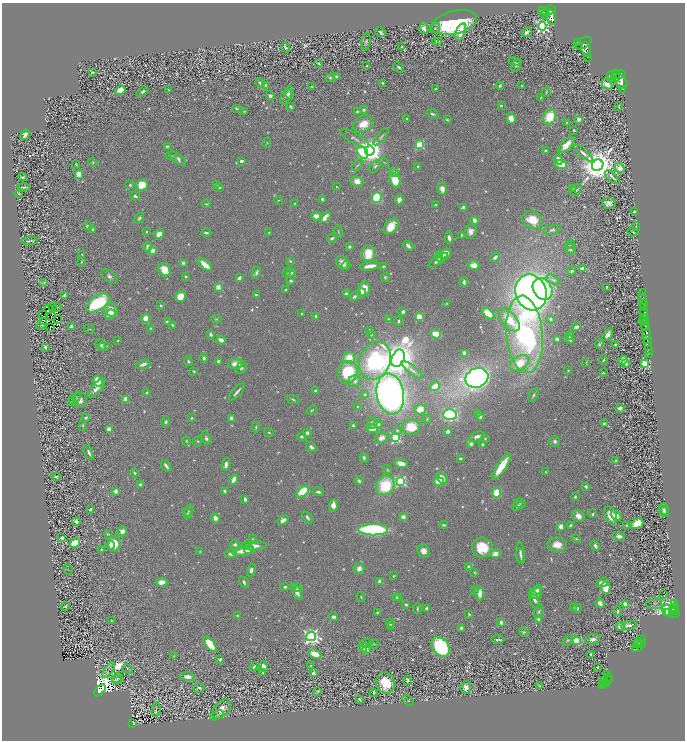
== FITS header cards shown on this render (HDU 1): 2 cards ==
NAXIS1  =                 1366
NAXIS2  =                 1476

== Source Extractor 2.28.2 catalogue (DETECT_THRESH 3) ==
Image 1366 x 1476 px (HDU 1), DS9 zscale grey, zoomed out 1/2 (1 PNG px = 2 x 2 image px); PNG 687 x 742 px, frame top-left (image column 2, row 1475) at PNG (2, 3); each listed source drawn as its Kron ellipse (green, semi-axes under 4 px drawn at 4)
Background 0.634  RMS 0.021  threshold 0.0618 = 3 sigma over >= 5 px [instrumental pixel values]
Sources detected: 1115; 127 cannot appear on this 1/2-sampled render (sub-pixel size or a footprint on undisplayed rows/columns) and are neither listed nor drawn; of the other 988, the 500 brightest by FLUX_AUTO listed and drawn (488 fainter detections omitted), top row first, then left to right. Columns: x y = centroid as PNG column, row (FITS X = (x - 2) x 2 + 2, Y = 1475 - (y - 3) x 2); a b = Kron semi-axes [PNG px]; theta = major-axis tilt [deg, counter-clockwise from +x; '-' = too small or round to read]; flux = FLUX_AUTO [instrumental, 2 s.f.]
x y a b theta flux
548 10 7 4 18 1400
543 11 4 3 - 280
545 15 2 2 - 98
551 17 7 4 -76 1200
454 23 23 11 14 610
542 26 4 4 - 1200
424 28 5 4 - 21
435 28 6 4 51 5.7
380 32 6 4 -28 14
460 32 9 4 69 55
527 32 5 3 - 18
366 41 9 4 83 9.2
436 41 4 3 - 17
439 42 3 3 - 26
577 43 4 3 - 290
583 43 9 5 29 1600
402 46 2 2 - 9.9
285 47 5 2 - 9.4
586 50 7 5 -79 1200
588 57 2 1 - 42
514 62 5 3 - 4
318 63 3 2 - 7.8
516 65 7 4 66 11
367 66 3 2 - 7.5
399 67 6 3 -43 9.6
93 72 4 2 - 5.5
619 74 6 4 10 1800
612 75 5 3 - 630
616 76 6 2 82 680
337 77 3 3 - 7.6
330 78 4 3 - 6.1
621 81 8 5 -54 2600
260 83 5 3 - 15
383 83 3 2 - 7.6
607 84 6 4 -42 41
265 85 4 3 - 12
500 86 4 3 - 6.9
522 86 2 2 - 4.5
312 87 4 2 - 5.2
435 89 2 2 - 4.1
623 89 2 1 - 57
120 90 5 4 - 38
168 90 3 3 - 4.1
143 91 6 4 37 9
546 92 4 3 - 4
289 94 5 3 - 9
287 95 10 4 63 28
270 96 5 4 - 14
541 97 3 2 - 5.6
501 105 2 2 - 5.2
291 107 4 2 - 6.3
619 107 3 2 - 6.3
236 108 2 2 - 5.8
364 110 4 4 - 7.4
244 111 2 2 - 5.5
357 112 3 2 - 10
432 114 6 3 -18 9.8
550 117 7 6 - 150
407 118 3 2 - 5.4
511 118 6 4 -83 43
579 119 3 3 - 27
447 120 3 2 - 5.6
567 123 4 2 - 4.3
363 124 10 8 27 70
574 130 2 2 - 5.6
25 135 5 4 - 17
381 137 11 3 50 8.1
354 138 16 5 -31 17
267 143 5 3 - 4.5
419 145 3 3 - 300
566 145 10 5 45 59
167 147 4 3 - 6.7
370 151 5 5 - 5800
545 151 3 3 - 8.8
363 152 7 5 -58 210
583 153 11 3 -40 16
171 156 6 3 6 4.4
178 159 10 4 -40 15
558 159 5 3 - 27
241 161 3 2 - 17
384 162 5 3 - 4.2
93 163 5 4 - 6.2
76 164 3 2 - 5.1
561 164 6 4 -10 98
358 165 7 3 47 6.2
598 165 6 5 - 13000
375 166 7 4 50 8.6
418 167 3 2 - 9.1
620 168 5 4 - 68
394 172 5 4 - 7.4
79 174 4 4 - 64
23 177 4 2 - 6.8
612 177 9 2 -42 13
395 180 7 5 -69 98
357 181 6 5 - 43
130 185 3 3 - 5.6
142 185 6 5 - 140
217 185 3 3 - 14
24 187 6 3 7 7.4
219 187 4 3 - 6
336 187 2 2 - 6.1
572 188 3 2 - 5.9
442 189 6 4 -75 30
576 190 7 3 43 5
19 193 4 2 - 4.2
135 196 4 3 - 10
377 198 5 5 - 210
322 199 3 2 - 16
278 200 4 3 - 4.4
399 200 4 3 - 31
294 203 2 2 - 4.2
609 203 7 5 -9 22
206 204 5 3 - 4.9
435 205 2 2 - 4.6
463 208 3 3 - 30
634 212 3 2 - 6.6
316 216 5 4 - 33
325 217 6 3 50 46
139 218 6 4 51 9.3
475 220 4 3 - 27
532 220 10 8 -25 78
88 226 3 2 - 29
391 226 9 6 49 84
636 227 4 2 - 6
93 229 3 2 - 7.8
552 230 9 4 10 15
338 231 6 2 -73 4.5
471 231 8 6 66 27
146 232 3 2 - 4.3
633 232 6 3 -6 5.2
206 233 5 3 - 8.8
269 233 4 2 - 4.4
159 234 5 4 - 43
462 235 4 3 - 5.4
332 238 4 2 - 10
449 238 6 3 -76 18
30 241 8 3 1 11
570 244 5 3 - 4.4
408 246 6 3 -45 16
148 247 5 3 - 23
349 247 3 3 - 7.4
570 249 6 5 - 13
153 250 4 3 - 29
445 253 6 4 23 65
82 254 3 2 - 4.3
368 254 8 6 83 110
439 256 5 4 - 8.7
495 257 5 3 - 13
290 261 3 3 - 5.3
438 261 11 4 36 23
81 262 5 3 - 4.2
184 263 4 3 - 25
342 263 7 5 -57 30
205 264 8 3 -37 70
346 265 4 3 - 10
473 265 6 5 - 35
370 266 10 3 10 41
383 267 4 3 - 9.7
582 269 3 2 - 58
164 270 7 5 -54 82
572 271 4 3 - 7.9
256 273 6 3 68 13
287 273 5 4 - 6.9
291 273 5 4 - 8.2
110 276 9 5 -39 18
185 276 3 3 - 5.2
385 277 4 4 - 5.8
239 278 4 3 - 14
553 280 8 4 -30 12
291 281 3 3 - 9
43 282 3 3 - 4.6
464 282 5 3 - 16
218 287 3 2 - 100
607 287 3 2 - 5.4
364 289 7 6 - 67
543 289 12 9 -58 360
285 290 2 2 - 5.7
531 292 18 15 -69 4200
362 293 4 3 - 11
643 293 3 2 - 16
346 294 3 3 - 16
256 295 4 2 - 6.1
64 296 4 2 - 13
181 297 5 5 - 71
354 297 4 3 - 12
643 299 5 3 - 590
98 303 13 7 34 420
446 304 4 3 - 4.2
644 304 4 2 - 260
161 305 3 2 - 6
53 306 3 2 - 5.4
57 307 2 2 - 9.7
644 307 2 2 - 23
49 309 4 1 - 4.9
111 310 7 6 - 44
643 310 2 2 - 170
403 312 3 2 - 19
644 313 4 3 - 420
110 314 5 3 - 140
302 314 3 2 - 4.3
488 314 7 4 -43 68
43 315 2 2 - 5.6
51 316 4 1 - 4
316 316 2 2 - 18
419 317 4 3 - 59
645 318 2 1 - 150
146 319 4 4 - 72
216 319 5 3 - 5.2
388 319 3 3 - 5.4
551 319 2 2 - 19
57 320 2 1 - 5.1
509 320 13 7 -49 97
167 321 3 3 - 8.4
398 321 4 3 - 6.2
643 321 4 2 - 150
44 322 2 1 - 6.6
646 322 3 2 - 160
42 324 7 3 54 19
172 325 3 2 - 6.6
71 326 3 3 - 12
645 326 3 2 - 290
50 327 3 2 - 13
576 327 3 3 - 22
150 328 2 2 - 4.9
89 329 5 3 - 4.2
369 330 3 3 - 4.7
211 334 4 3 - 12
371 334 4 3 - 4.5
436 334 5 4 - 100
525 334 39 18 -85 1000
608 334 7 4 57 28
646 334 6 2 77 1200
570 335 4 2 - 12
557 339 3 3 - 17
570 339 4 3 - 10
647 339 3 2 - 370
221 340 4 3 - 27
118 341 2 2 - 6.1
647 343 2 2 - 110
599 344 5 3 - 6.4
101 345 6 4 -60 11
615 345 2 2 - 7.5
45 347 3 2 - 10
104 347 5 4 - 6.4
648 349 3 1 - 230
465 353 3 3 - 33
649 353 2 1 - 51
204 358 4 3 - 9.3
349 358 6 5 - 77
398 358 9 6 65 9300
603 360 4 2 - 6.5
623 360 5 4 - 52
188 361 5 4 - 6.7
218 361 2 2 - 20
375 361 19 15 66 710
586 362 4 3 - 4
520 363 10 7 33 81
645 363 3 3 - 230
143 364 7 3 18 18
236 364 8 5 8 53
626 364 4 3 - 12
241 368 6 5 - 9.4
412 370 13 4 -38 17
568 370 3 2 - 4.3
194 371 3 2 - 6.1
348 372 11 10 - 250
603 373 3 2 - 4.2
477 378 12 9 21 2100
98 381 5 4 - 77
355 381 6 6 - 19
435 387 5 3 - 97
97 388 12 4 51 29
315 391 3 3 - 14
237 392 11 2 49 14
147 393 4 3 - 9.3
365 394 3 3 - 10
390 394 20 13 -81 3300
533 395 7 3 61 8.4
74 399 8 4 46 12
126 399 4 3 - 69
293 399 6 3 -23 6.5
80 400 7 7 - 26
73 401 3 3 - 6.5
358 407 4 2 - 5.3
620 408 5 4 - 14
420 409 6 5 - 49
312 410 5 3 - 5
478 413 4 2 - 4.2
450 414 7 5 4 570
480 417 3 3 - 8.9
86 418 3 2 - 8.9
192 418 3 2 - 5
231 418 3 3 - 29
427 419 4 3 - 3.8
166 422 5 4 - 7.7
372 423 6 5 - 17
378 424 4 4 - 9.8
604 424 3 3 - 17
83 425 5 2 - 3.9
353 425 3 3 - 7
256 427 5 3 - 5.6
411 427 9 8 - 120
109 429 4 4 - 55
372 429 6 4 -4 50
397 430 4 4 - 7.2
448 431 4 4 - 14
269 432 5 3 - 4.4
307 433 4 4 - 11
477 436 8 4 22 17
302 437 4 4 - 9.3
206 438 7 4 -69 10
381 438 7 5 35 26
396 438 4 4 - 500
485 438 3 2 - 5.4
186 441 4 3 - 4.7
198 441 4 3 - 4.3
555 441 5 5 - 13
471 444 4 3 - 19
482 445 4 3 - 8
311 447 6 3 -40 13
89 453 8 3 -64 14
364 458 5 3 - 8.7
460 458 3 3 - 7
616 461 4 4 - 8.6
401 463 6 4 -10 54
226 464 6 3 78 19
166 466 6 3 -53 14
501 466 15 4 57 130
387 470 5 4 - 5.1
546 472 2 2 - 4.1
135 473 5 3 - 6.2
56 477 5 3 - 7.5
442 478 7 4 -48 53
234 479 5 3 - 32
359 481 4 3 - 11
401 481 4 4 - 520
439 482 5 4 - 80
141 485 4 3 - 12
385 486 10 8 51 230
586 487 3 2 - 15
116 491 3 3 - 24
225 491 4 3 - 11
303 492 7 4 42 220
318 492 6 3 -3 12
497 493 5 4 - 180
575 497 3 3 - 4.9
245 499 4 2 - 17
520 503 6 4 -7 7
333 505 6 4 87 38
518 506 5 4 - 11
90 509 4 2 - 5.7
665 509 6 4 -74 13
189 511 6 3 63 8.6
664 512 6 4 -51 16
188 514 5 4 - 7.9
592 514 3 3 - 6.4
611 515 9 5 -69 67
578 516 7 5 -34 35
616 516 6 3 -41 28
307 517 7 3 -52 9.5
403 517 2 2 - 77
215 518 4 3 - 38
283 520 6 3 34 30
76 522 4 3 - 14
637 524 7 4 31 130
443 525 4 3 - 6.8
571 525 3 2 - 11
627 525 2 2 - 6.5
561 526 4 4 - 37
373 530 15 5 -1 710
122 531 5 4 - 20
108 534 3 3 - 4.6
619 536 6 4 -14 18
62 538 3 3 - 12
253 539 4 3 - 4.4
576 539 5 3 - 4.4
75 543 6 4 31 100
114 544 8 6 90 70
235 544 4 4 - 14
111 545 4 3 - 14
557 545 9 7 -3 49
254 546 13 4 2 42
595 546 5 3 - 14
482 548 10 10 - 130
101 549 3 3 - 3.9
249 550 5 4 - 26
242 551 10 4 8 57
423 551 6 6 - 30
200 552 3 2 - 6.8
520 553 10 3 -88 11
231 554 5 3 - 23
495 554 5 4 - 37
521 556 8 3 -80 9.6
469 567 4 3 - 16
68 569 5 4 - 4
359 569 5 5 - 28
251 570 6 4 75 14
474 572 3 3 - 4.2
394 576 3 2 - 3.8
380 581 3 3 - 35
162 582 6 4 3 37
244 582 5 3 - 9.6
603 583 6 3 23 56
285 587 4 3 - 7.4
298 588 3 3 - 15
606 588 6 4 -85 75
474 590 4 3 - 4.4
536 590 6 3 30 23
297 592 9 4 -62 29
479 593 7 4 -86 44
536 593 6 5 - 44
664 595 2 1 - 8
361 597 5 3 - 4.1
396 598 2 2 - 40
398 598 2 2 - 34
534 599 10 3 -72 30
600 603 5 4 - 22
625 604 4 3 - 25
654 604 8 5 5 8.1
675 604 4 3 - 120
406 605 3 2 - 8.8
65 606 4 3 - 4.9
417 608 5 2 - 5.2
426 608 3 3 - 10
574 608 3 3 - 15
577 608 4 3 - 8.3
674 608 5 2 - 260
539 611 6 3 63 7.3
617 611 5 3 - 9.9
671 611 9 6 -26 820
672 611 3 1 - 370
674 611 3 2 - 230
378 612 3 2 - 8.1
667 613 3 2 - 87
669 613 2 1 - 130
469 614 4 2 - 4.6
238 616 3 2 - 10
334 617 4 3 - 13
538 619 2 2 - 45
112 621 3 2 - 4
501 622 4 3 - 15
390 623 4 3 - 15
629 625 8 4 11 20
390 626 4 4 - 5.1
620 627 4 4 - 22
461 628 3 3 - 18
524 632 5 3 - 5
311 636 5 4 - 1600
498 639 6 2 1 8.5
593 639 7 5 12 22
641 639 2 1 - 25
568 641 6 4 54 6.6
577 641 4 3 - 110
639 642 2 1 - 4.8
367 643 6 3 9 6.8
210 644 9 4 -50 130
374 644 6 3 6 4.3
637 644 2 2 - 19
641 644 2 2 - 50
363 647 5 4 - 16
441 647 11 8 -50 490
638 647 5 3 - 120
366 649 3 2 - 87
635 649 2 1 - 13
315 654 6 3 -24 93
591 654 2 2 - 15
174 655 4 3 - 4
220 659 3 3 - 11
263 666 5 4 - 24
311 666 3 3 - 4.7
254 667 5 3 - 7.3
597 667 2 1 - 8.7
127 669 6 2 -28 5.5
109 670 9 3 53 9.1
262 672 4 3 - 9.4
313 673 3 3 - 25
608 675 2 1 - 18
188 677 7 4 -4 25
608 677 2 1 - 66
117 678 6 5 - 4
117 680 5 2 - 4.2
407 680 5 3 - 7.5
608 680 2 1 - 42
604 681 2 1 - 34
385 683 11 9 -68 130
604 683 2 2 - 59
606 683 3 3 - 140
602 685 2 1 - 17
540 686 3 2 - 7.3
466 687 6 5 - 33
199 688 6 4 2 14
100 690 7 3 48 32000
317 692 4 3 - 6.6
374 692 3 3 - 7.4
360 699 3 3 - 5.8
408 701 6 3 -40 3.8
222 709 11 7 47 43
156 710 7 2 80 4.2
217 715 7 3 28 5
133 723 3 2 - 61
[488 fainter detections neither listed nor drawn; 127 sub-pixel or undisplayed-footprint detections neither listed nor drawn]